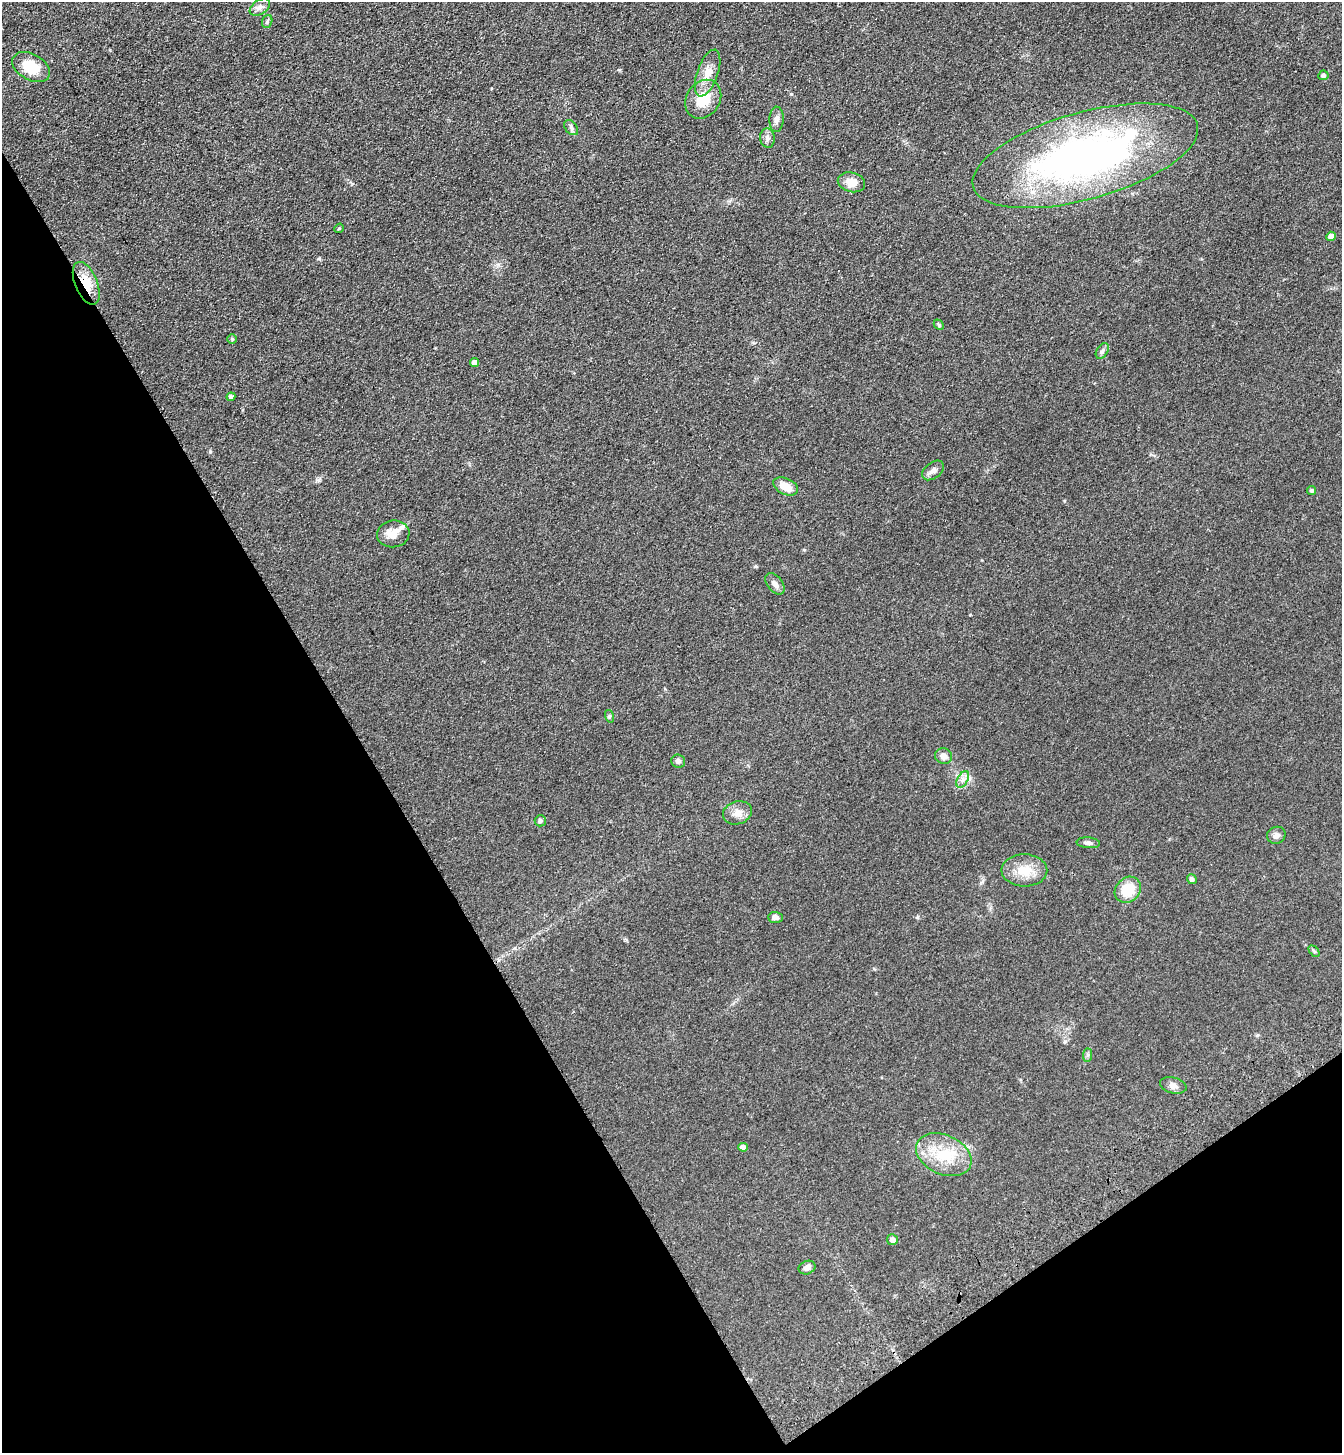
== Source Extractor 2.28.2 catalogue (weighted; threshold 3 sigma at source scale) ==
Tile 14 of 4 x 4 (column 2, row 4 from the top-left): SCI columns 1574-2913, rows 106-1556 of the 5960 x 6014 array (HDU 1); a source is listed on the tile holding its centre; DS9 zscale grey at full resolution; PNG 1344 x 1455 px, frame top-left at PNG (2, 2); each listed source drawn as its Kron ellipse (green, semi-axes under 4 px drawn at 4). Shown black and unused: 32% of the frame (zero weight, under 3 of 4 exposures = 6% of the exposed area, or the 3 px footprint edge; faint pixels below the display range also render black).
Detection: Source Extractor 2.28.2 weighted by HDU 2 'WHT'; one run over the whole footprint, this tile lists its part. Background 0.07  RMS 0.0088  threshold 0.0395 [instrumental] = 3 sigma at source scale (4.5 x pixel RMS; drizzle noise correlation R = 1.50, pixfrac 1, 0.05/0.05 arcsec/px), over >= 5 px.
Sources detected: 44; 1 inside a brighter listed object's ellipse — not listed separately; the other 43 listed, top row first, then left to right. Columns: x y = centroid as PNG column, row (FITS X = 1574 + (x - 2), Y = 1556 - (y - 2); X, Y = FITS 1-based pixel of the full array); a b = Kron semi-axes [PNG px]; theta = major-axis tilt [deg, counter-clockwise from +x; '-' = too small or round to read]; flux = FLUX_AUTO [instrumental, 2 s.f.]
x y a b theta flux
260 7 11 7 35 3.6
267 21 6 5 - 1.5
31 67 20 13 -29 23
708 73 24 10 70 11
1323 75 5 5 - 2
703 99 21 16 54 22
776 119 12 7 88 4.1
571 128 8 6 -51 2.3
767 138 9 7 -80 3.2
1085 156 116 43 16 380
851 182 14 9 -14 9.8
339 228 5 4 - 1.1
1331 236 5 4 - 5.1
86 283 23 11 -67 20
939 325 6 4 -47 1.2
232 339 4 4 - 0.92
1102 351 8 5 59 2.1
475 363 4 4 - 6.3
231 397 4 4 - 2.2
933 470 12 8 37 3.8
786 486 13 8 -25 11
1312 490 4 4 - 1.6
393 534 16 13 8 11
775 584 12 7 -51 4.4
609 716 6 4 -72 1.3
943 756 9 8 - 5.3
678 761 7 6 - 2.4
963 779 9 5 59 3.4
737 813 15 11 19 7.4
540 821 6 5 - 2.1
1276 835 9 8 - 3.9
1088 843 11 5 -4 3.1
1024 870 23 16 -1 17
1192 879 5 4 - 2.7
1128 890 14 12 45 21
775 917 7 5 -1 3.6
1314 951 6 4 -45 1.3
1088 1055 7 4 89 1.5
1173 1085 13 7 -15 4.1
743 1147 4 4 - 4.5
944 1155 29 19 -24 32
892 1240 5 5 - 4.1
807 1268 9 6 22 3.5
Overlapping masked pixels (flux is a lower limit): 1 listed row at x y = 86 283
Unlisted compact peaks at least as high as the median listed source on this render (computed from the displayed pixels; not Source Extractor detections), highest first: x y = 210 451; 791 94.